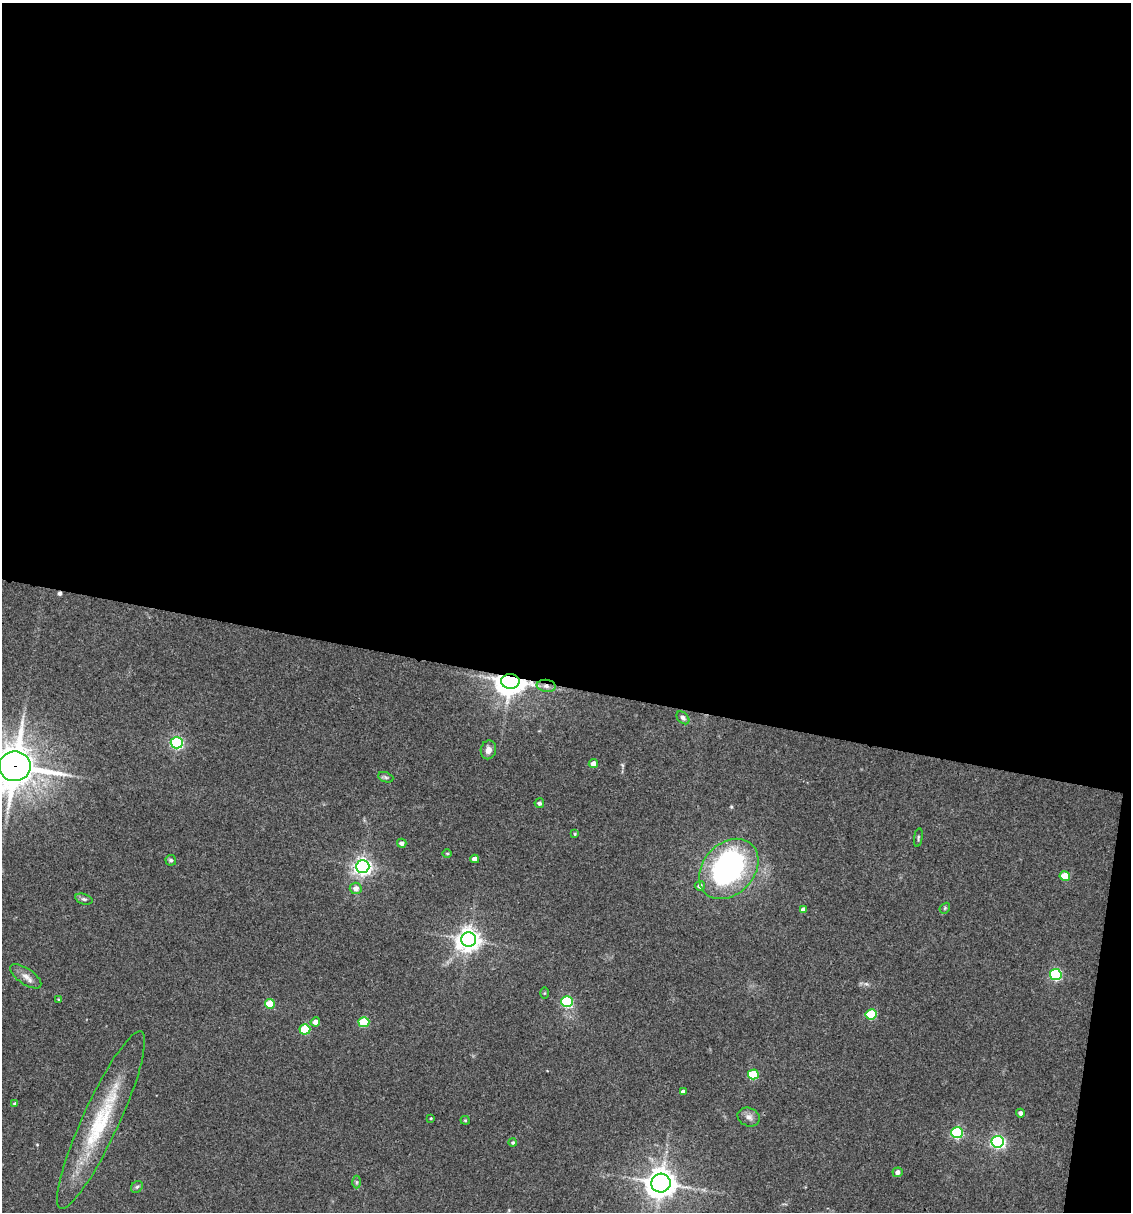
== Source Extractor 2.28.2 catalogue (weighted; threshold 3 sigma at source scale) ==
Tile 4 of 4 x 4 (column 4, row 1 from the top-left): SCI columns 3621-4749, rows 3633-4842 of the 4864 x 4846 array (HDU 1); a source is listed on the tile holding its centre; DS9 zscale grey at full resolution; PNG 1133 x 1214 px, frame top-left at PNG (2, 3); each listed source drawn as its Kron ellipse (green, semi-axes under 4 px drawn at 4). Shown black and unused: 58% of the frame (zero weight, under 3 of 4 exposures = <1% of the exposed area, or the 3 px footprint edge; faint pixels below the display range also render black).
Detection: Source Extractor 2.28.2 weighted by HDU 2 'WHT'; one run over the whole footprint, this tile lists its part. Background 0.127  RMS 0.0075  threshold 0.0338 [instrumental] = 3 sigma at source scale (4.5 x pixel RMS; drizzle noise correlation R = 1.50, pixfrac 1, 0.05/0.05 arcsec/px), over >= 5 px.
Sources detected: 50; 1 cosmic-ray / hot-pixel residue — neither listed nor drawn; the other 49 listed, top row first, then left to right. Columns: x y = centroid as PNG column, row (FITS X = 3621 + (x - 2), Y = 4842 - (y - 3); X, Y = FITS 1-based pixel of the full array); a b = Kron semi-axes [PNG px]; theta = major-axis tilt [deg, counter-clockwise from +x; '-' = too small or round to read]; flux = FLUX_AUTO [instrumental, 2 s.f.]
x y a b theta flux
510 681 9 7 -1 940
546 686 9 6 -7 3.2
683 718 7 5 -44 2.1
177 743 6 5 - 130
488 750 9 7 76 4.8
593 764 4 4 - 5.3
15 766 16 14 1 2100
386 777 8 5 -20 1.5
539 803 5 4 - 2
575 834 4 3 - 0.76
918 838 9 3 81 0.96
402 843 5 4 - 2.6
447 853 5 3 - 0.78
475 859 4 4 - 4.8
171 860 5 5 - 1.5
363 867 6 6 - 330
729 869 34 25 47 180
1065 876 5 4 - 19
700 886 5 5 - 2.7
356 888 6 5 - 4.6
84 899 9 5 -16 1.7
945 908 6 4 49 1.1
803 909 4 4 - 3.2
469 940 7 7 - 640
1056 975 6 5 - 92
26 976 18 8 -34 5.3
544 993 5 3 - 0.69
58 999 4 3 - 0.57
567 1002 6 5 - 66
270 1004 5 5 - 21
871 1014 5 5 - 46
315 1022 5 4 - 4.1
364 1022 5 5 - 36
305 1029 5 5 - 37
753 1074 5 5 - 36
683 1092 4 4 - 3.2
15 1104 4 4 - 1.4
1020 1113 4 4 - 2.6
749 1117 11 9 -24 4
431 1118 3 3 - 0.68
101 1120 97 18 65 64
465 1120 4 4 - 0.89
957 1133 6 5 - 76
513 1142 4 4 - 1
998 1142 6 6 - 160
898 1172 5 4 - 3.4
356 1182 6 4 -90 1.3
661 1183 10 9 - 940
137 1187 6 5 - 1.4
Overlapping masked pixels (flux is a lower limit): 3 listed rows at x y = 510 681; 546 686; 15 766
Isophote crosses this tile's border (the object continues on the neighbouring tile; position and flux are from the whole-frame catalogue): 1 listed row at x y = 15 766